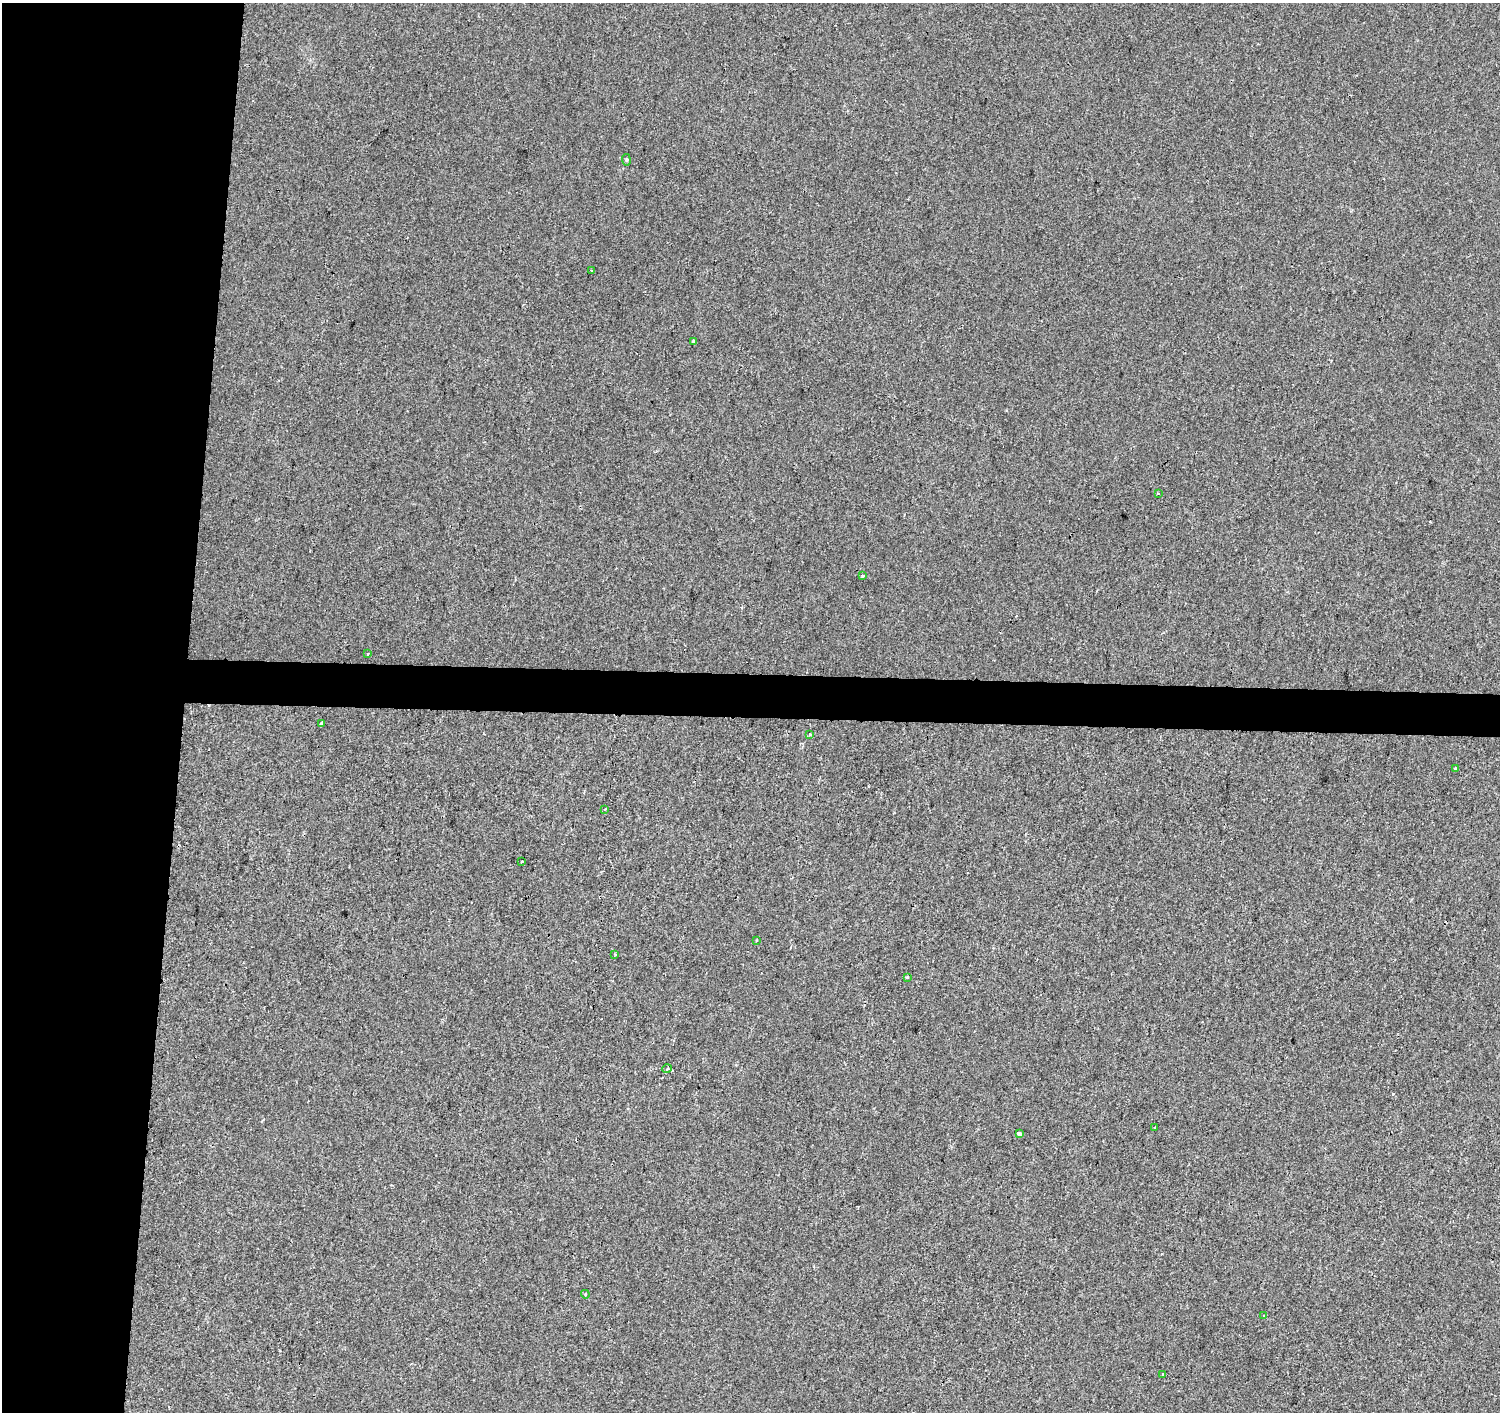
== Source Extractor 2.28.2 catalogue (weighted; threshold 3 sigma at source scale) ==
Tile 4 of 3 x 3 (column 1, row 2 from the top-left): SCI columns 8-1505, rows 1692-3101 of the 4502 x 4738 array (HDU 1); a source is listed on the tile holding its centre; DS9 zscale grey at full resolution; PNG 1502 x 1414 px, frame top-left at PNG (2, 3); each listed source drawn as its Kron ellipse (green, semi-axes under 4 px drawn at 4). Shown black and unused: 15% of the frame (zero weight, under 2 of 3 exposures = <1% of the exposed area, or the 3 px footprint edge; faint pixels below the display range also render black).
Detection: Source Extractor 2.28.2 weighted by HDU 2 'WHT'; one run over the whole footprint, this tile lists its part. Background -7.82e-04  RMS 0.0042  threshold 0.0187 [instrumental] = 3 sigma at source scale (4.5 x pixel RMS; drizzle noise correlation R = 1.50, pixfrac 1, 0.0396/0.0396 arcsec/px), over >= 5 px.
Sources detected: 24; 4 cosmic-ray / hot-pixel residue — neither listed nor drawn; the other 20 listed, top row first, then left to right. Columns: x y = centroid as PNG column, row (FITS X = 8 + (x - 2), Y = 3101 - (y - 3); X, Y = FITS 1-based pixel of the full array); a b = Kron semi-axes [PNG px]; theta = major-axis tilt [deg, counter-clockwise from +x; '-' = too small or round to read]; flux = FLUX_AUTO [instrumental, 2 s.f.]
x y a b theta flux
626 160 6 3 -82 0.47
592 271 4 2 - 0.37
693 341 3 2 - 0.68
1158 493 3 3 - 0.47
863 576 3 3 - 0.59
368 654 4 3 - 0.51
322 723 3 3 - 1.8
810 735 3 3 - 0.48
1455 769 3 3 - 0.85
605 809 3 2 - 0.42
522 861 3 3 - 1.4
756 941 3 2 - 0.34
615 954 3 3 - 0.33
907 977 4 4 - 0.44
667 1069 5 3 - 0.38
1155 1128 3 3 - 0.74
1019 1133 4 3 - 11
585 1294 4 3 - 0.5
1264 1315 3 3 - 0.46
1163 1374 3 3 - 0.43